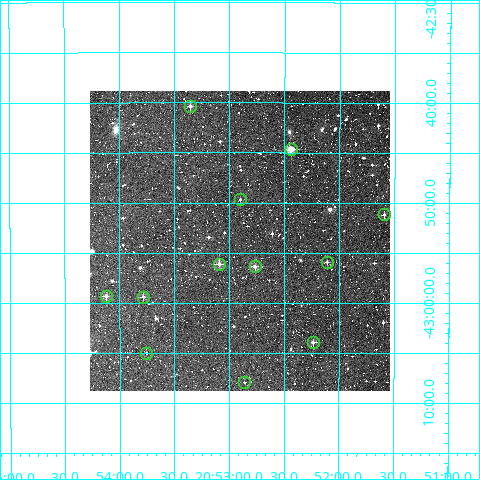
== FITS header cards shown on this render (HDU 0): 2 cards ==
NAXIS1  =                  300
NAXIS2  =                  300

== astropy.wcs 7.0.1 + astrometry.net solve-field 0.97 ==
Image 300 x 300 px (HDU 0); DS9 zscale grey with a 90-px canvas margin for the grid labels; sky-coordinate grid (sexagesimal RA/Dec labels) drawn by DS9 from the SOLVED WCS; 12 Tycho-2 reference stars matched to detected sources circled (green)
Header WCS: RA---TAN/DEC--TAN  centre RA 20:52:54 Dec -42:54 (313.23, -42.90 deg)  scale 6 arcsec/px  FOV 30.0' x 30.0'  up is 0 deg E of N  parity normal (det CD < 0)
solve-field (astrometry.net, Tycho-2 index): VERIFIED the header's WCS against the Tycho-2 star catalogue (verified at 2 index scales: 10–12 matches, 0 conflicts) and refined it, rather than solving blind
Solved WCS: RA---TAN-SIP/DEC--TAN-SIP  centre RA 20:52:54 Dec -42:54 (313.23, -42.90 deg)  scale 6 arcsec/px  FOV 30.0' x 30.0'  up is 0 deg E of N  parity normal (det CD < 0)
The solver's refit moves the header's centre by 1.8 arcsec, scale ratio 0.9998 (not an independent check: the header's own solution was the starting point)
Tycho-2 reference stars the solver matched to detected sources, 12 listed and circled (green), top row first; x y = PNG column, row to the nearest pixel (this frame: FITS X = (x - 90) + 1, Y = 300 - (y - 91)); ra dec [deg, ICRS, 3 dp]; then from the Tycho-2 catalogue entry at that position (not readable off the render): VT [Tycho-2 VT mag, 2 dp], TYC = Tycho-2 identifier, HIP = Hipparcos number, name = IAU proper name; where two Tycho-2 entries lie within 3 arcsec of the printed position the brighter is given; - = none
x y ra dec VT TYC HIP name
190 106 313.339 -42.673 11.49 7972-381-1 - -
291 149 313.111 -42.745 9.35 7972-74-1 - -
240 199 313.226 -42.828 12.34 7972-792-1 - -
384 214 312.898 -42.853 11.54 7972-91-1 - -
327 262 313.028 -42.932 11.71 7972-55-1 - -
219 264 313.273 -42.936 10.43 7972-579-1 - -
255 266 313.192 -42.940 11.18 7972-190-1 - -
106 296 313.531 -42.988 11.18 7972-710-1 - -
143 297 313.446 -42.990 11.83 7972-589-1 - -
313 342 313.059 -43.066 11.50 7972-65-1 - -
146 353 313.439 -43.084 11.88 7972-788-1 - -
244 382 313.215 -43.133 12.30 7976-193-1 - -